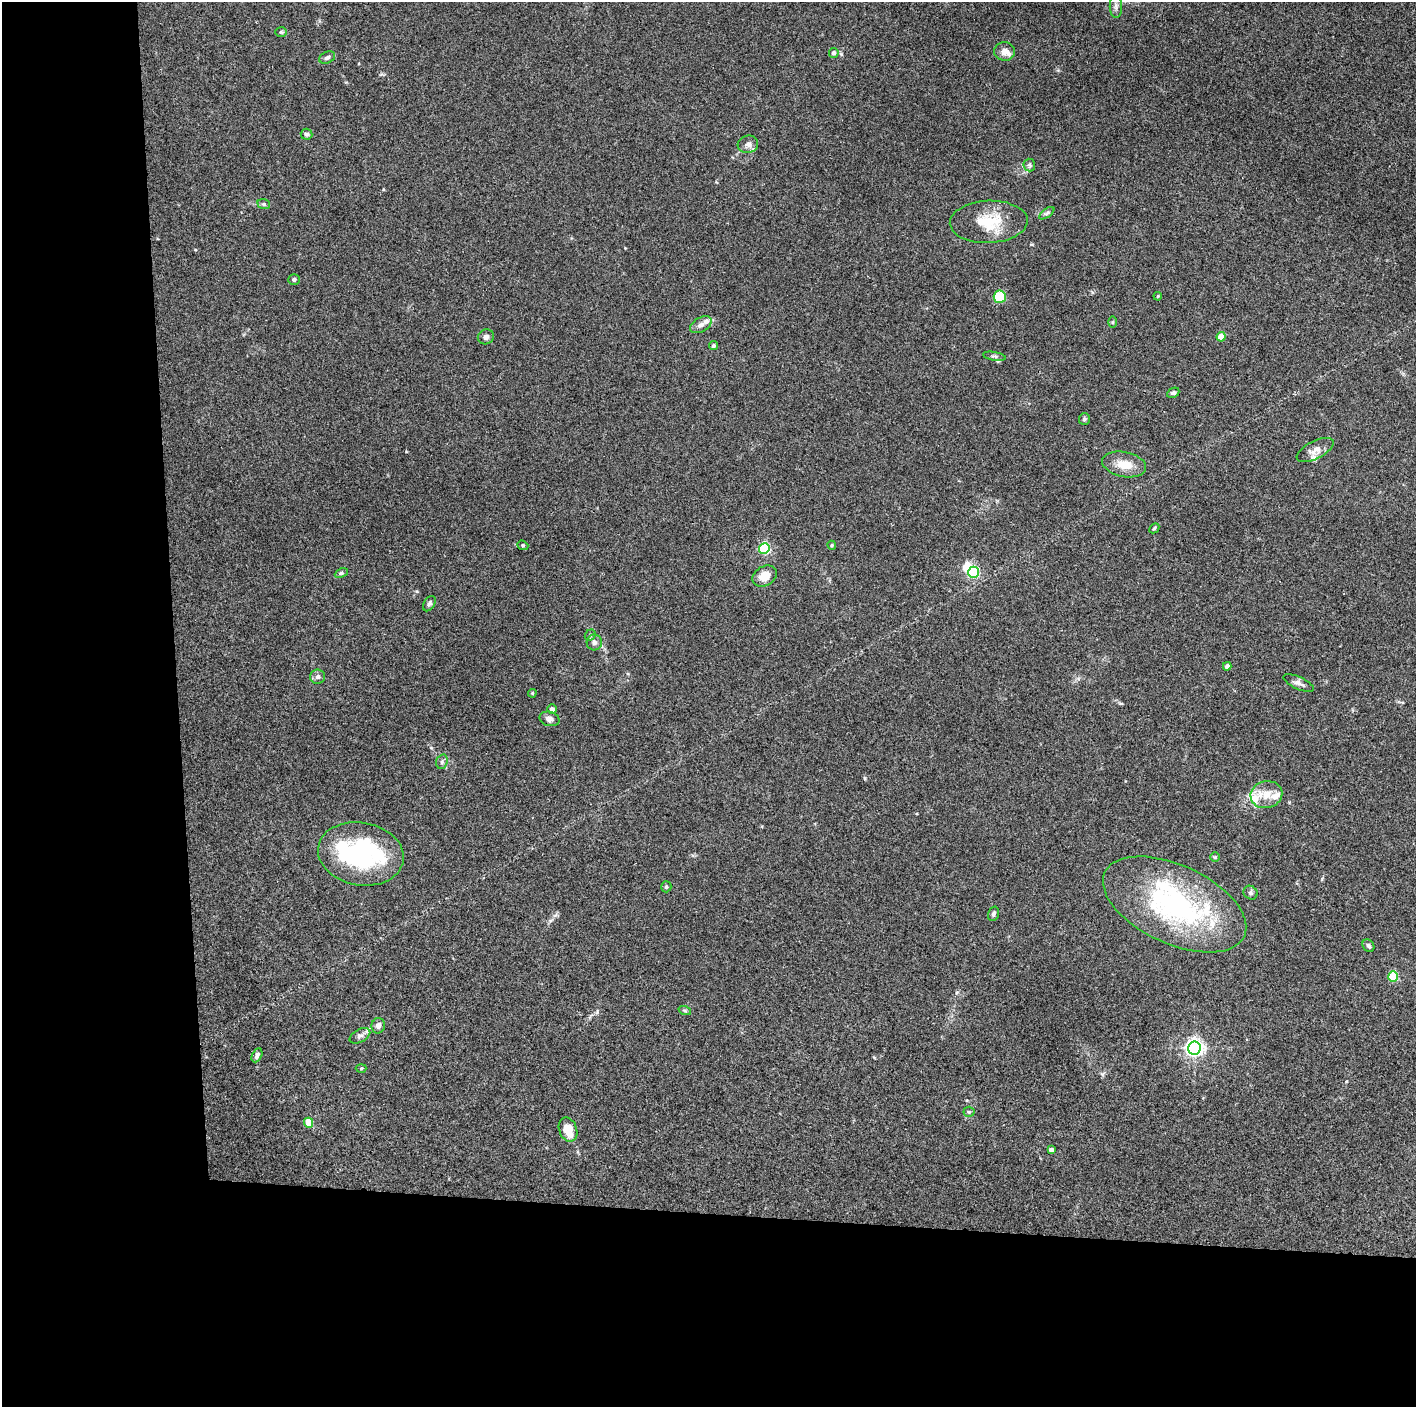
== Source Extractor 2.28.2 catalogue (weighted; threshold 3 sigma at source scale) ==
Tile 7 of 3 x 3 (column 1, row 3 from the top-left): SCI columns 2-1415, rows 2-1406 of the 4244 x 4221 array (HDU 1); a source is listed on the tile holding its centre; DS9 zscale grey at full resolution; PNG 1418 x 1409 px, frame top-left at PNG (2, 2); each listed source drawn as its Kron ellipse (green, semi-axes under 4 px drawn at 4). Shown black and unused: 24% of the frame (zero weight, under 3 of 4 exposures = <1% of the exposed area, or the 3 px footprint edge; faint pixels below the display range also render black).
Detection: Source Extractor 2.28.2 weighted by HDU 2 'WHT'; one run over the whole footprint, this tile lists its part. Background 0.0329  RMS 0.0045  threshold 0.0204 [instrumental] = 3 sigma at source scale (4.5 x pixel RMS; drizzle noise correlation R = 1.50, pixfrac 1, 0.05/0.05 arcsec/px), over >= 5 px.
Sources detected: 70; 3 inside a brighter object's white glare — neither listed nor drawn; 7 inside a brighter listed object's ellipse — not listed separately; the other 60 listed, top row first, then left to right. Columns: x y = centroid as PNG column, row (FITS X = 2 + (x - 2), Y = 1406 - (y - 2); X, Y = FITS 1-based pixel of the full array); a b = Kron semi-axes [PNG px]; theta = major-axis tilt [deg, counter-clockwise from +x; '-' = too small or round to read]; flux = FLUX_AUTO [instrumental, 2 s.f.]
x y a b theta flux
1116 6 12 6 -89 1.8
281 32 6 5 - 0.62
1005 51 10 9 - 2.8
834 53 5 4 - 1.5
327 58 8 5 26 1.2
306 134 6 5 - 0.97
748 144 10 8 15 2.3
1029 165 6 5 - 0.97
264 204 6 5 - 0.77
1047 213 9 4 36 0.93
989 222 39 21 2 17
294 279 6 5 - 0.82
1158 296 4 3 - 0.4
1000 297 6 6 - 16
1113 322 5 3 - 0.46
701 325 12 7 30 2.3
486 337 8 7 - 1.6
1221 337 5 4 - 7.7
714 345 5 4 - 0.73
994 356 11 3 -10 0.81
1173 393 6 4 25 0.94
1084 419 6 5 - 0.73
1315 450 20 9 27 3.6
1124 464 22 12 -11 7.2
1154 528 6 4 45 0.57
523 545 6 4 -20 0.6
832 545 4 3 - 0.55
764 548 5 5 - 49
973 572 6 5 - 40
341 573 7 4 25 0.7
764 576 13 9 29 5.7
429 604 8 5 57 1
590 635 6 5 - 0.72
594 642 8 7 - 1.4
1227 666 4 4 - 2.5
317 677 7 7 - 1.5
1299 683 16 6 -25 2.1
532 693 4 4 - 0.53
552 709 5 5 - 1.5
549 719 10 7 -15 2
442 762 7 5 71 1
1266 795 16 13 13 6.7
361 854 43 31 -10 61
1215 857 4 4 - 0.52
666 887 5 5 - 0.8
1251 893 7 6 - 1.2
1175 904 77 39 -25 83
993 914 7 5 73 1.1
1368 946 7 5 -55 1.1
1393 977 5 5 - 25
685 1011 6 4 -20 0.63
378 1026 8 6 78 1.8
360 1036 11 6 28 1.6
1194 1048 6 6 - 190
257 1055 7 5 63 1.3
361 1068 5 3 - 0.43
969 1112 5 5 - 0.61
309 1123 5 4 - 12
568 1130 12 9 -69 8.2
1051 1150 4 4 - 1.7